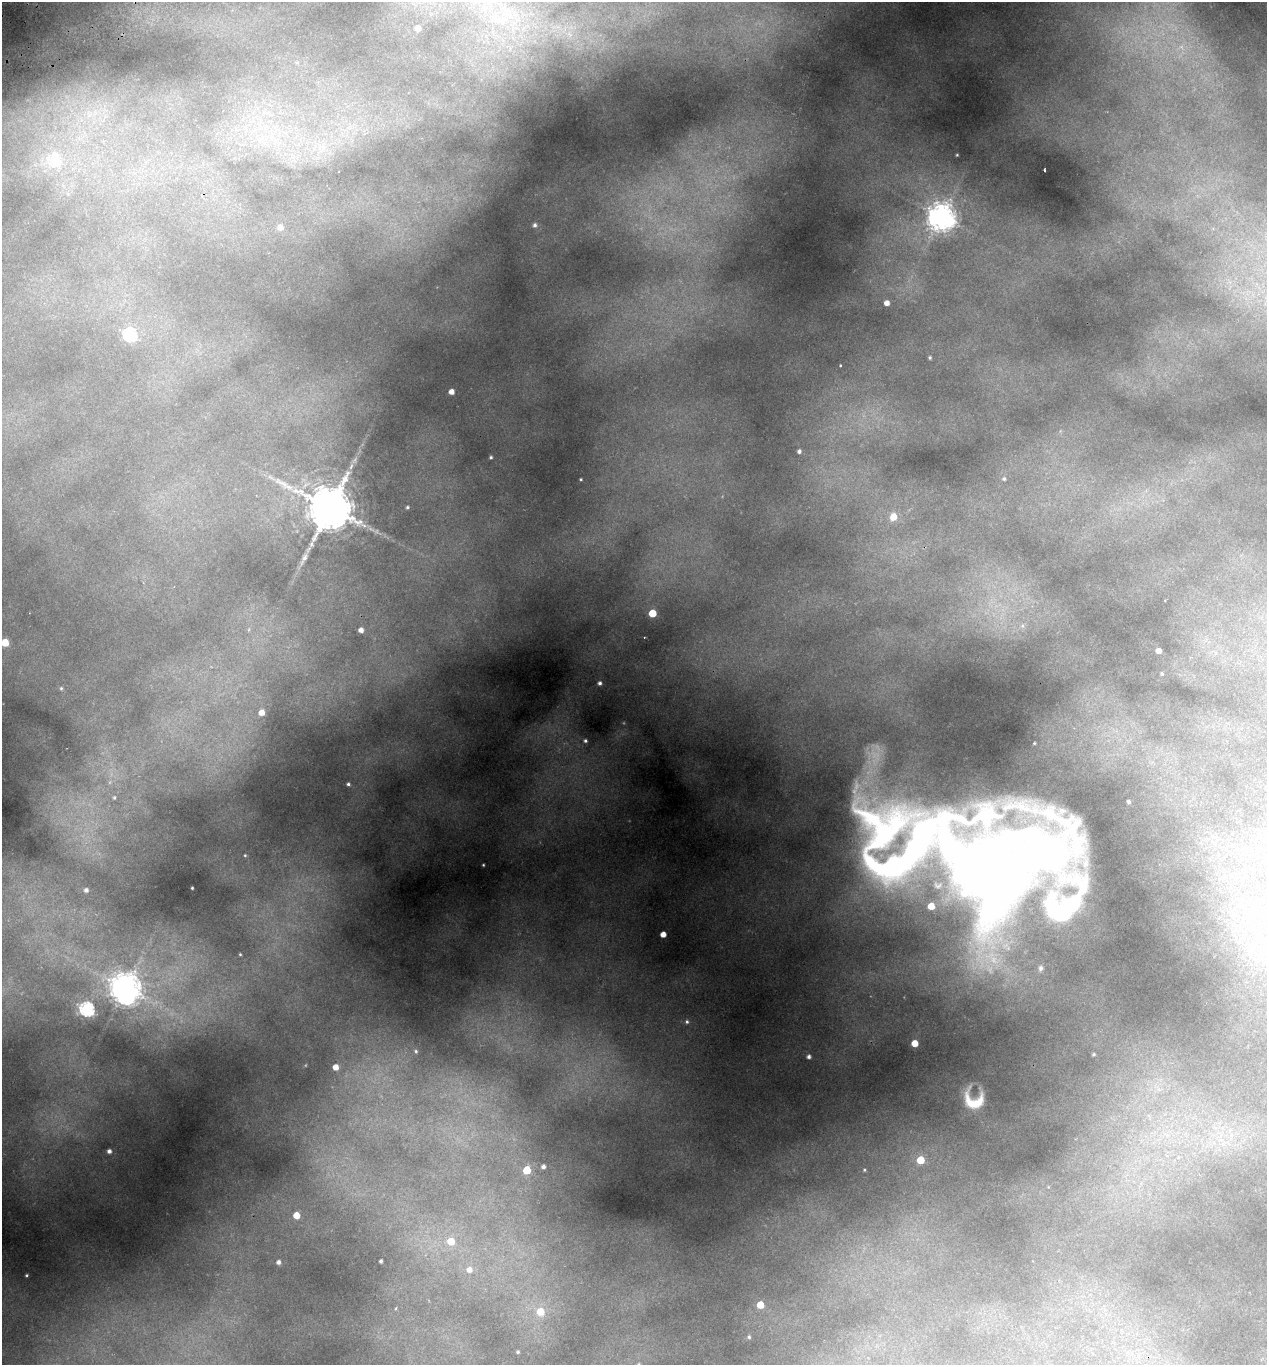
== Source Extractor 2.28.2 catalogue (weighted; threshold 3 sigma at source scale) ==
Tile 11 of 4 x 4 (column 3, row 3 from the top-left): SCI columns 2657-3921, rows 1424-2786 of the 5365 x 5569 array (HDU 1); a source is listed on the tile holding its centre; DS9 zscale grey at full resolution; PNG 1269 x 1367 px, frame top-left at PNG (2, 2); no overlay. Shown black and unused: <1% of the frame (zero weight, under 2 of 3 exposures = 4% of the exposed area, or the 3 px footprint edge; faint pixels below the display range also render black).
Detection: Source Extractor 2.28.2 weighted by HDU 2 'WHT'; one run over the whole footprint, this tile lists its part. Background 0.191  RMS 0.0093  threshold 0.0417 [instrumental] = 3 sigma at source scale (4.5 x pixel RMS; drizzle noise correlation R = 1.50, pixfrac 1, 0.0396/0.0396 arcsec/px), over >= 5 px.
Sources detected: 76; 1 inside a brighter object's white glare — not listed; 4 inside a brighter listed object's ellipse — not listed separately; the other 71 listed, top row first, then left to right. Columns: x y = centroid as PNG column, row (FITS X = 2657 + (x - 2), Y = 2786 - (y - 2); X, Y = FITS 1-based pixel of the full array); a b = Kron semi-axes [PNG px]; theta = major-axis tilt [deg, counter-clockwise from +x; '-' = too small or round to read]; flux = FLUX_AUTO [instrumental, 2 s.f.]
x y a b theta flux
508 15 21 8 -27 16
418 28 5 5 - 7.9
89 115 9 5 45 4.2
957 155 2 2 - 0.65
54 160 9 8 - 51
1044 170 3 2 - 2.2
941 217 9 9 - 1000
535 225 6 5 - 2.7
280 227 7 6 - 4.2
887 303 4 4 - 5.8
130 334 6 6 - 120
930 357 4 3 - 1.1
840 365 3 2 - 0.97
451 392 4 4 - 6.3
799 451 4 4 - 2.5
491 457 3 3 - 1.3
581 479 3 2 - 0.9
1004 479 5 4 - 1.3
286 486 34 8 -32 15
407 507 5 4 - 1.4
330 508 16 11 -73 4500
893 517 8 7 - 13
305 557 12 7 65 4
652 613 5 5 - 31
361 630 4 4 - 5.3
644 637 3 2 - 0.55
5 642 5 5 - 24
1159 651 4 4 - 5.1
1162 674 3 3 - 1
600 683 4 4 - 2.5
61 688 5 5 - 1.2
261 712 5 5 - 8
585 741 4 4 - 1.8
1034 743 3 2 - 0.88
348 784 5 4 - 1.7
114 798 5 4 - 1.1
1128 801 3 3 - 1.8
882 830 84 79 -71 320
245 855 4 4 - 0.9
483 865 3 2 - 0.72
985 873 118 83 -55 800
192 888 3 3 - 0.9
86 890 4 4 - 2.6
663 934 5 4 - 8.2
1250 950 9 8 - 5.1
240 954 4 4 - 1
125 988 11 10 - 1200
87 1009 6 6 - 180
687 1022 6 6 - 2.1
915 1043 5 5 - 15
416 1051 4 3 - 0.99
1093 1054 4 4 - 1.3
809 1056 4 3 - 2.5
335 1067 6 5 - 8.7
974 1101 18 14 -11 22
109 1151 4 4 - 3
920 1160 5 5 - 24
543 1166 5 4 - 2.8
527 1170 5 5 - 23
864 1170 3 3 - 0.77
296 1215 5 5 - 13
451 1241 6 6 - 19
381 1261 4 3 - 1.9
278 1262 4 4 - 2.7
469 1270 6 6 - 5.4
26 1275 3 2 - 0.85
760 1305 5 5 - 16
396 1308 4 3 - 0.72
540 1312 7 7 - 17
749 1337 5 5 - 1.5
518 1352 6 6 - 1.9
Isophote crosses this tile's border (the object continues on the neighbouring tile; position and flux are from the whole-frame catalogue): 2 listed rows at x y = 508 15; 5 642